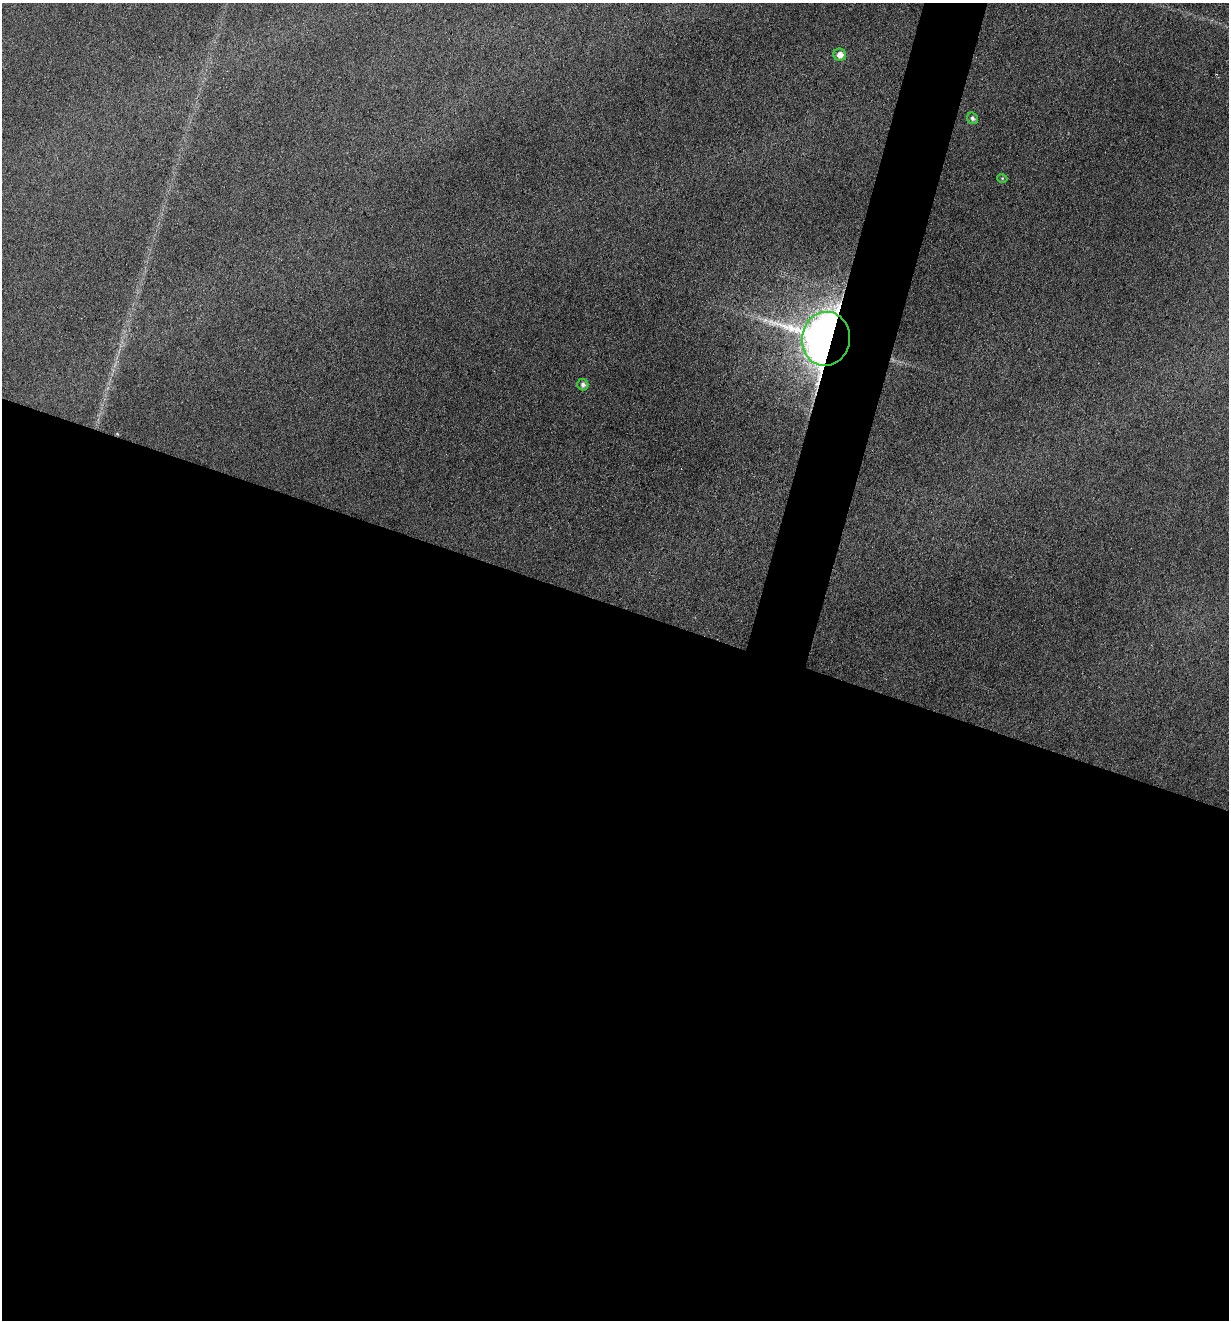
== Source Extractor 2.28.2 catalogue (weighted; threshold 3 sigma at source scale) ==
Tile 14 of 4 x 4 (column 2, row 4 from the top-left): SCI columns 1359-2585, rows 4-1321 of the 5297 x 5275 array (HDU 1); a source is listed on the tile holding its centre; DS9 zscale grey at full resolution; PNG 1231 x 1322 px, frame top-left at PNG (2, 3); each listed source drawn as its Kron ellipse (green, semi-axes under 4 px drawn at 4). Shown black and unused: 57% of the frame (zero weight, under 3 of 6 exposures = <1% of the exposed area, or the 3 px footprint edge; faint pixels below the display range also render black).
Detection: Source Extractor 2.28.2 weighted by HDU 2 'WHT'; one run over the whole footprint, this tile lists its part. Background 0.0601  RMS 0.0063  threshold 0.0259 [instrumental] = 3 sigma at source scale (4.09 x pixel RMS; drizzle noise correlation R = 1.36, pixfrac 0.8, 0.05/0.05 arcsec/px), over >= 5 px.
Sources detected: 5; all 5 listed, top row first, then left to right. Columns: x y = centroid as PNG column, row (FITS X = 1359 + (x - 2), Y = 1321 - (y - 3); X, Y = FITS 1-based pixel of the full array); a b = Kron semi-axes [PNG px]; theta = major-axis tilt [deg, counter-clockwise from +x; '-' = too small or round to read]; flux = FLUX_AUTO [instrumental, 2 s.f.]
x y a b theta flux
840 55 6 6 - 4.7
973 118 6 5 - 1.7
1002 178 5 3 - 0.57
826 339 27 24 80 1000
583 385 6 5 - 2
Overlapping masked pixels (flux is a lower limit): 1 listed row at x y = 826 339